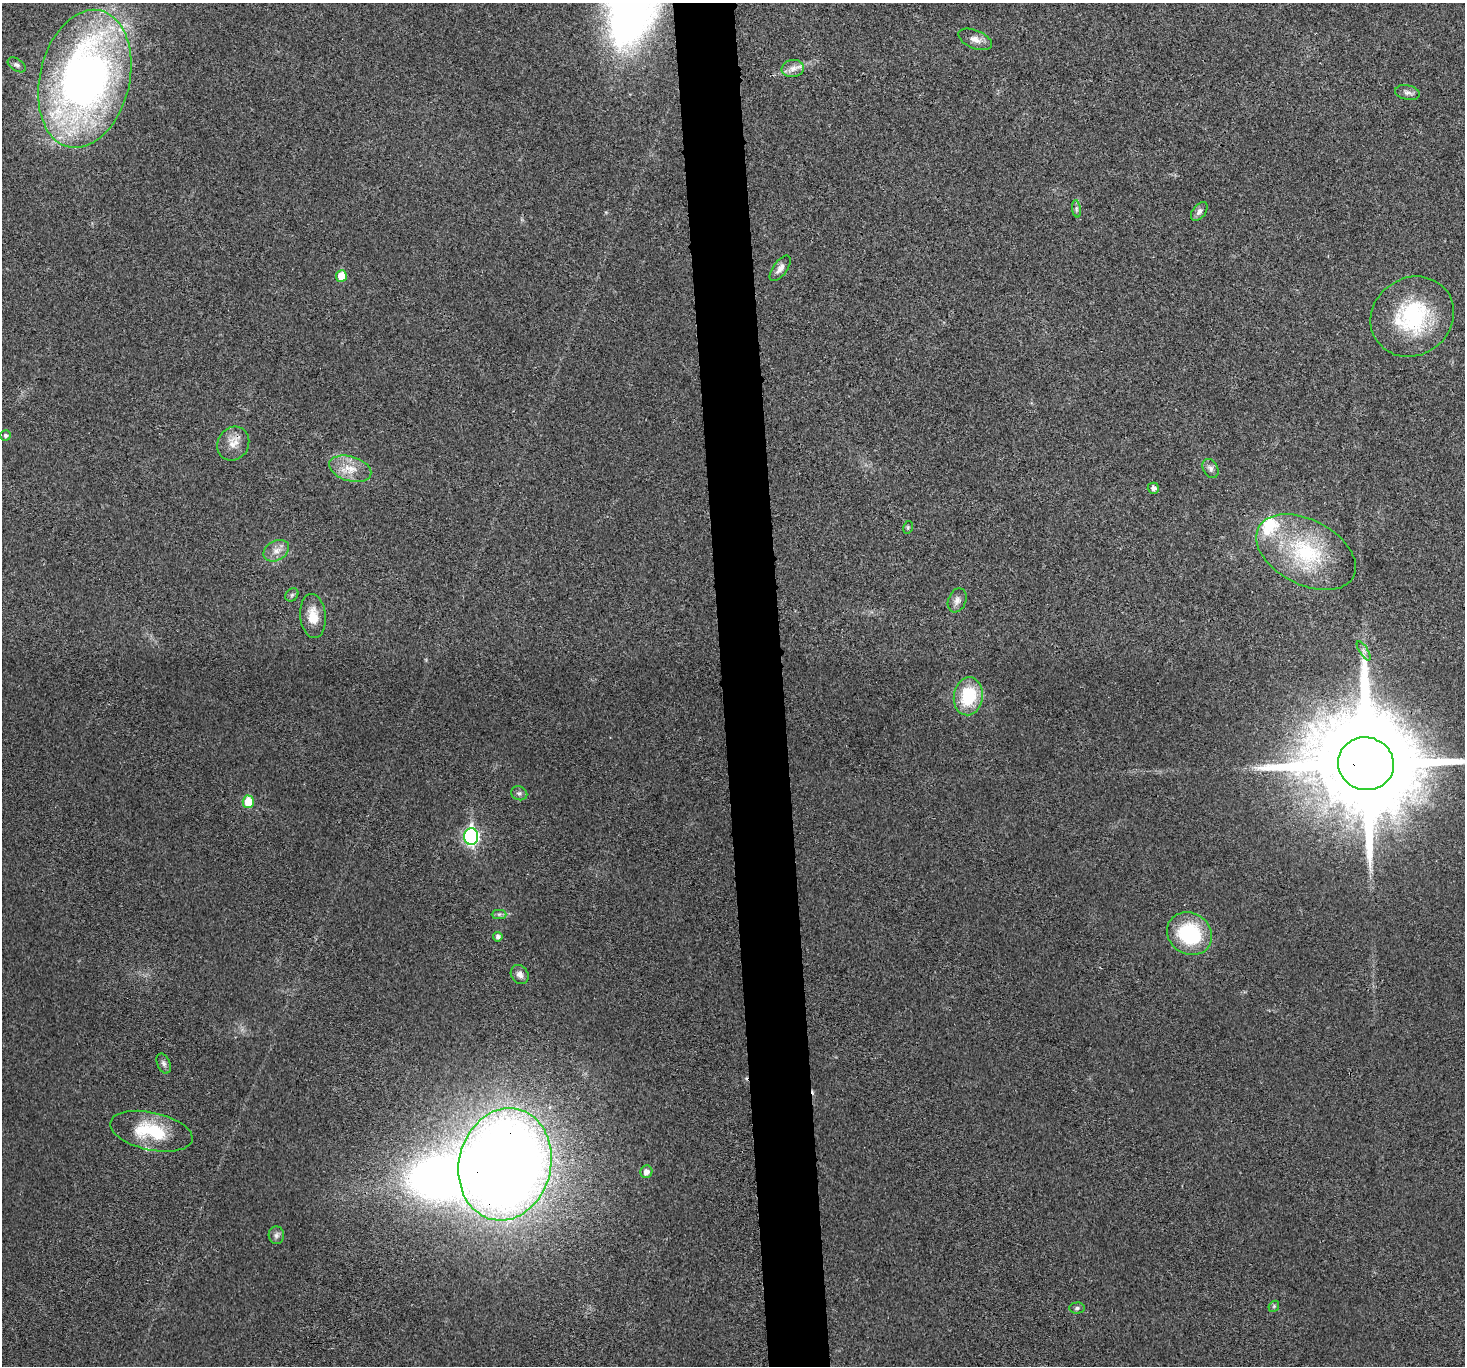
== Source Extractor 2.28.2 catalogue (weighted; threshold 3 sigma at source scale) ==
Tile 5 of 3 x 3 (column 2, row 2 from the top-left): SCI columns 1464-2926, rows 1496-2859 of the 4390 x 4373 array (HDU 1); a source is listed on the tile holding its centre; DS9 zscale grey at full resolution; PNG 1467 x 1368 px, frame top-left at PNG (2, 3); each listed source drawn as its Kron ellipse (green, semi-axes under 4 px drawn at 4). Shown black and unused: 4% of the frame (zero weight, under 3 of 4 exposures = <1% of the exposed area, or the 3 px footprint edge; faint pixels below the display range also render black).
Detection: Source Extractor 2.28.2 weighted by HDU 2 'WHT'; one run over the whole footprint, this tile lists its part. Background 0.0199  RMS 0.006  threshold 0.0269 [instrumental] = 3 sigma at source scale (4.5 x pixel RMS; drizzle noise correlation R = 1.50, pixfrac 1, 0.05/0.05 arcsec/px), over >= 5 px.
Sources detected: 41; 1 inside a brighter object's white glare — neither listed nor drawn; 2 inside a brighter listed object's ellipse — not listed separately; the other 38 listed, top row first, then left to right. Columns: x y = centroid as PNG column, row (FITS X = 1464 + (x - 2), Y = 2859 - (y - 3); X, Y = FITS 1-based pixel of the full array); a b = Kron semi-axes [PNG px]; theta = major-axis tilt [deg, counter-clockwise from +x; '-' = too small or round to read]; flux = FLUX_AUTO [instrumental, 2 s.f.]
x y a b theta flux
975 39 18 9 -22 4.5
17 65 10 6 -33 1.8
793 68 11 8 9 4
85 79 70 45 76 370
1407 92 12 7 -11 2.6
1076 209 9 4 -82 1.4
1199 211 11 6 52 2.5
780 268 15 7 54 3.6
341 276 6 5 - 11
1412 317 43 38 35 58
5 435 5 5 - 1.4
233 444 17 15 58 7.6
350 469 22 12 -16 10
1210 469 10 7 -62 2.3
1153 488 5 5 - 2.3
908 527 6 4 80 0.86
276 551 13 10 29 5
1306 552 53 32 -27 56
292 595 7 6 - 1.3
957 600 12 9 67 3.3
313 616 22 12 -84 10
1364 651 11 4 -58 1.7
968 696 19 14 81 30
1366 764 28 26 -18 19000
519 793 8 6 -22 1.7
248 802 6 5 - 17
471 837 8 7 - 130
499 914 7 4 0 1.3
1189 934 23 20 -33 45
498 937 4 4 - 1.8
520 974 10 8 -54 3.1
164 1063 10 6 -65 1.9
151 1131 42 19 -12 32
505 1164 57 46 76 1000
646 1172 6 6 - 3.6
276 1235 9 7 -84 2.1
1274 1306 6 4 46 0.83
1077 1308 7 5 2 1.4
Overlapping masked pixels (flux is a lower limit): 3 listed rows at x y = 233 444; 1366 764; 505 1164
Isophote crosses this tile's border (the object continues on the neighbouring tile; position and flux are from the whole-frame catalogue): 1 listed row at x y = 1366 764